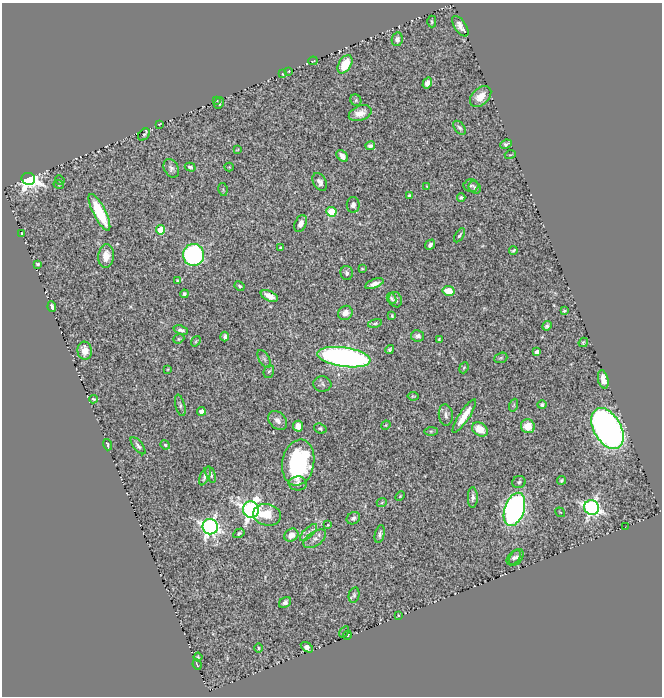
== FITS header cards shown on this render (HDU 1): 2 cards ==
NAXIS1  =                  660
NAXIS2  =                  694

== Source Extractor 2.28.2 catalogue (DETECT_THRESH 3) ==
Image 660 x 694 px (HDU 1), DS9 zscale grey, 1 PNG px = 1 image px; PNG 664 x 698 px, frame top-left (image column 1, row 694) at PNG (2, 3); each listed source drawn as its Kron ellipse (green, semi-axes under 4 px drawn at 4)
Background 0.902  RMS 0.015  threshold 0.0463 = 3 sigma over >= 5 px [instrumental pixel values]
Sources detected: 134; all 134 listed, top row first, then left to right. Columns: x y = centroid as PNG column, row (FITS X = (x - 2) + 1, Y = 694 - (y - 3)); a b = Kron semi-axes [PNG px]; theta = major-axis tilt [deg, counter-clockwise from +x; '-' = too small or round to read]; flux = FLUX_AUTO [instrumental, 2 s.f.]
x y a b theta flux
432 22 6 4 -90 1.3
460 26 12 5 -55 6.4
397 39 7 5 80 4.5
313 61 5 2 - 0.67
345 64 10 6 59 31
289 71 3 2 - 0.68
283 74 2 2 - 0.69
427 83 6 4 57 5.5
481 97 12 8 43 13
217 100 3 2 - 0.78
356 100 6 5 - 1.7
219 103 6 5 - 2.8
360 113 12 7 20 9.2
159 124 3 2 - 0.73
459 128 8 5 -49 2.5
144 134 7 5 47 1.6
506 144 6 3 25 2.6
370 146 5 4 - 3
237 150 3 2 - 0.78
510 155 5 3 - 1
342 156 7 4 -47 5.5
190 167 5 4 - 1.9
229 167 4 4 - 0.99
171 168 10 7 -62 3.8
28 179 7 6 - 620
60 180 5 4 - 1.2
320 182 9 6 -59 4.6
59 185 5 3 - 0.9
427 186 4 4 - 0.74
471 186 7 6 - 2
475 188 7 5 -49 2.4
223 190 6 4 -80 1.3
409 196 3 3 - 1.6
461 197 4 3 - 1.7
353 205 8 6 -90 4.2
99 212 20 6 -63 45
331 212 5 5 - 56
301 224 9 5 65 5.6
161 230 5 4 - 33
21 233 3 2 - 0.65
459 235 8 4 57 1.9
430 245 6 4 47 3.3
280 247 3 2 - 1
513 250 4 3 - 1.5
194 255 11 10 - 190
106 256 11 7 84 11
38 264 3 3 - 1.6
362 269 3 3 - 0.98
347 273 7 6 - 3.1
177 280 3 2 - 0.92
374 284 10 4 21 5.7
240 286 5 3 - 1.4
448 291 6 5 - 18
184 294 4 4 - 2.2
269 296 9 5 -25 8.1
391 298 6 4 -62 1.8
395 300 8 6 -68 3
52 307 5 4 - 4
564 311 4 3 - 1.4
345 313 8 6 48 7.5
392 316 3 3 - 1.3
375 323 7 4 13 1.7
547 326 5 4 - 2.2
181 330 7 4 -19 3.3
418 336 6 5 - 3.6
225 337 5 3 - 2.4
179 339 6 4 22 1.5
439 339 3 3 - 1
196 341 5 3 - 1.2
583 342 5 3 - 1.3
390 349 4 3 - 1.8
85 351 9 7 -85 14
537 352 4 4 - 5.8
344 357 27 9 -8 460
501 358 7 5 20 1.6
264 359 10 5 -60 2.9
464 368 6 4 67 1.4
168 369 4 3 - 0.98
269 371 7 5 69 1.8
603 379 9 5 -76 8.3
322 384 9 7 -4 3.3
413 396 5 4 - 1.1
93 399 4 3 - 1.2
180 405 11 4 -75 2.5
514 405 6 4 71 1.6
542 405 4 4 - 2.4
201 411 4 4 - 11
446 415 11 7 -84 4.6
464 416 20 5 57 19
278 420 11 8 -43 6.5
386 425 5 4 - 0.97
298 426 5 5 - 11
528 426 7 7 - 18
320 428 6 5 - 1.6
480 429 8 6 -36 17
608 429 22 13 -60 580
431 431 7 4 0 1.8
107 445 6 3 -71 1.5
165 445 5 4 - 1.3
138 446 10 4 -51 3
298 463 23 16 80 130
211 474 9 4 -71 2.2
205 476 10 4 65 4.2
561 480 4 4 - 1.9
519 482 7 6 - 2.4
298 483 9 7 2 4.6
400 496 5 3 - 0.94
473 497 10 5 90 3.5
382 502 5 3 - 0.87
592 508 7 7 - 370
514 509 17 9 71 380
251 510 8 8 - 580
560 512 5 3 - 0.74
267 515 14 10 -13 20
353 518 7 5 33 3.2
328 525 4 3 - 0.73
210 527 8 7 - 420
625 527 3 2 - 1.1
239 533 6 4 31 1.9
308 533 11 5 46 3.5
380 534 9 4 76 2.6
291 535 7 6 - 11
315 539 13 7 34 5.5
516 557 9 6 55 3.5
514 558 9 5 49 2.7
354 595 8 5 77 2.2
285 602 6 5 - 3
398 615 4 3 - 0.88
344 632 6 2 57 0.87
347 635 4 3 - 4.6
307 647 7 4 -33 5.1
258 648 5 3 - 1.2
198 657 4 2 - 1.1
197 664 5 2 - 0.87